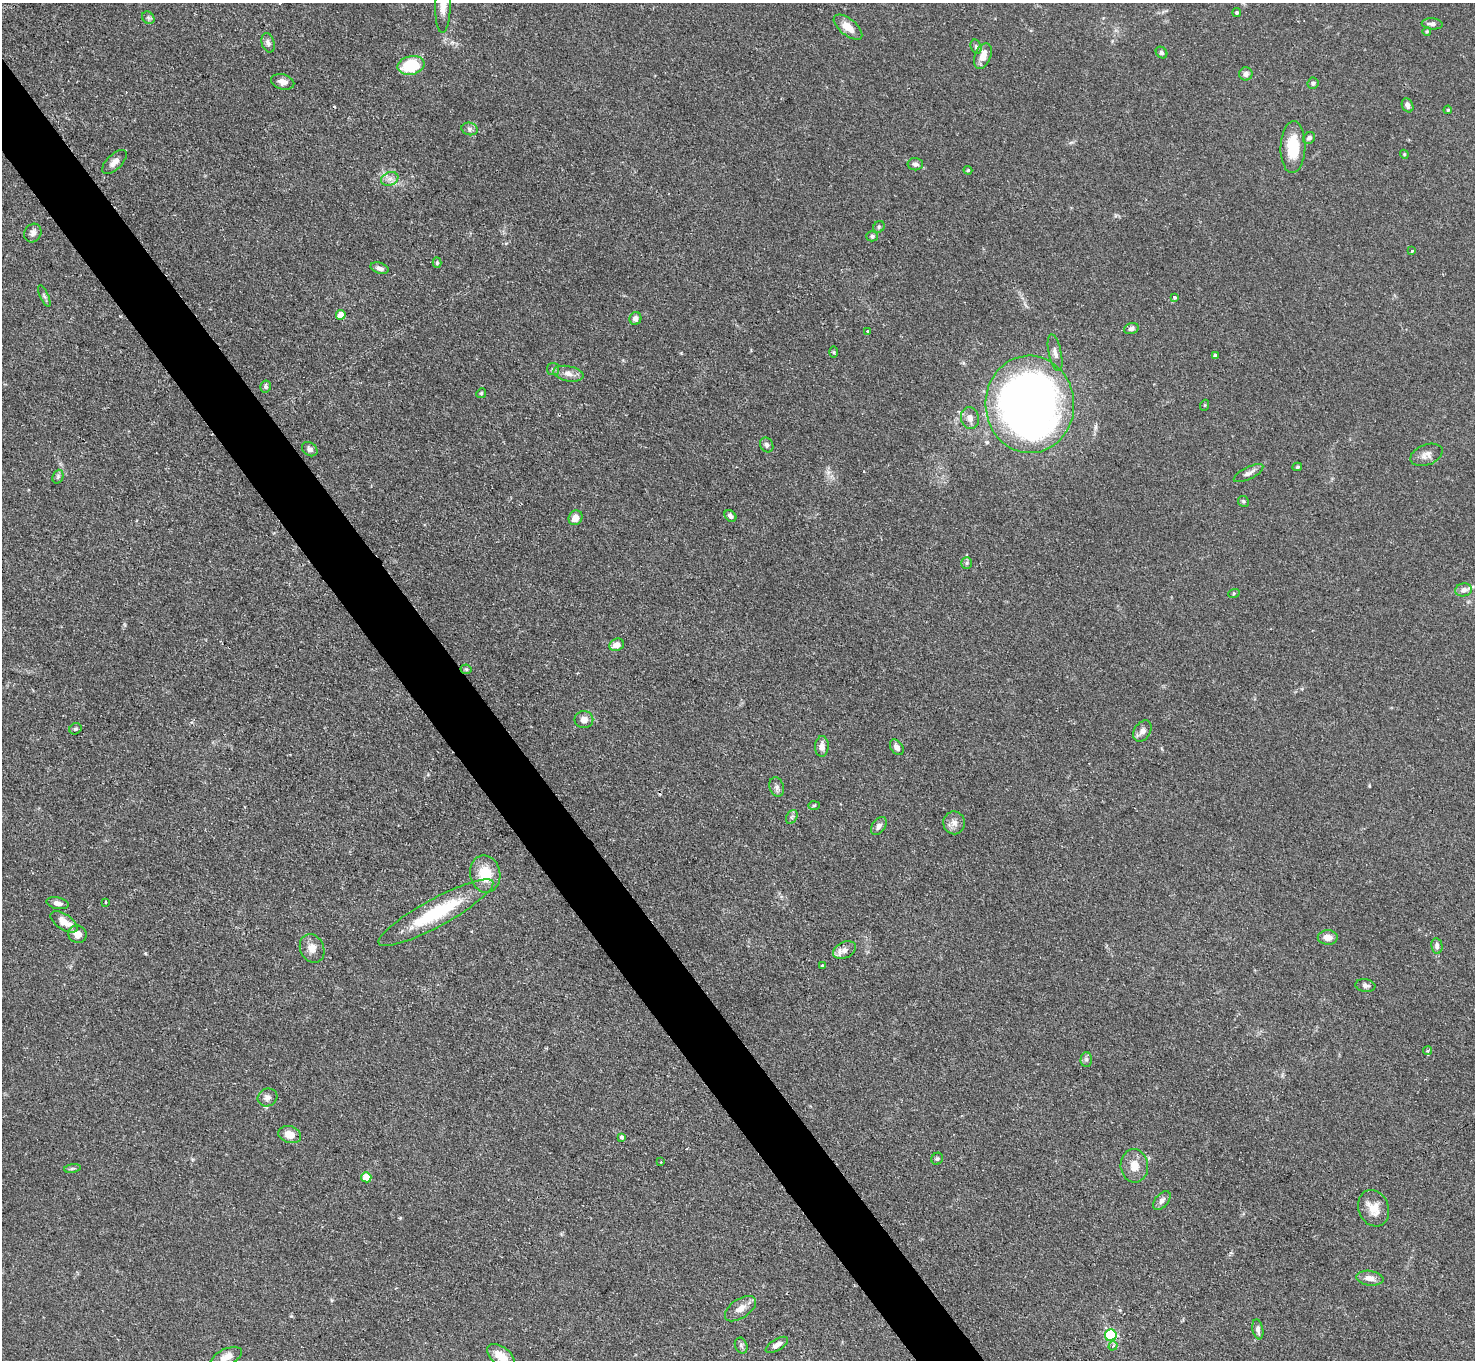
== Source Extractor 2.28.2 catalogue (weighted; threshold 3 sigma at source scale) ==
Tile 11 of 4 x 4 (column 3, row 3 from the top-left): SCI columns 2946-4418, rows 1659-3016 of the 5896 x 5890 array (HDU 1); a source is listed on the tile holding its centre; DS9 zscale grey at full resolution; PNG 1477 x 1362 px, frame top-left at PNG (2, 3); each listed source drawn as its Kron ellipse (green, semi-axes under 4 px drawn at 4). Shown black and unused: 4% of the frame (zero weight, under 2 of 3 exposures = <1% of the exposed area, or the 3 px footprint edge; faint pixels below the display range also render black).
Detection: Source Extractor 2.28.2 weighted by HDU 2 'WHT'; one run over the whole footprint, this tile lists its part. Background 0.109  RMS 0.0058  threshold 0.0261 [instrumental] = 3 sigma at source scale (4.5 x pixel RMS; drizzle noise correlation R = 1.50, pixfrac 1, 0.05/0.05 arcsec/px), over >= 5 px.
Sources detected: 104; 1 inside a brighter listed object's ellipse — not listed separately; the other 103 listed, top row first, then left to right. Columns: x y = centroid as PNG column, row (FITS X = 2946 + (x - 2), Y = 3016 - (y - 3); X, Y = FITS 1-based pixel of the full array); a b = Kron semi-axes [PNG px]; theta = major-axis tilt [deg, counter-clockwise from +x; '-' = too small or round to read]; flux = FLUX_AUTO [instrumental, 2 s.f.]
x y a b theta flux
443 4 29 8 88 7.2
1237 12 4 4 - 0.97
148 18 7 5 -45 1.2
1432 24 10 5 -4 2.4
848 27 17 8 -38 7.4
1427 31 4 4 - 0.73
268 43 10 6 -73 2.1
976 47 7 5 -73 1.3
1162 53 6 5 - 1.2
983 56 13 8 68 6.2
411 65 13 9 12 26
1246 74 6 6 - 2.1
283 82 12 7 -16 3.5
1313 83 6 5 - 1.3
1408 105 7 5 -65 2.3
1448 110 4 3 - 0.6
470 129 8 6 -14 1.6
1309 138 6 5 - 1.8
1293 147 26 12 88 18
1404 154 4 3 - 0.57
114 162 15 7 44 3.9
915 164 8 6 -1 1.9
968 170 4 4 - 0.58
390 179 9 6 20 2.7
879 227 6 5 - 0.95
33 233 9 8 - 2.4
872 236 6 5 - 1.1
1412 251 3 2 - 0.91
437 263 5 4 - 0.81
379 268 9 5 -18 2.2
44 296 11 4 -65 1.3
1175 297 3 3 - 1.8
341 315 5 5 - 9.6
635 318 6 6 - 2.6
1131 329 7 5 17 1.7
867 331 3 3 - 0.92
833 352 6 4 -90 0.65
1055 353 19 6 -77 3.3
1215 355 4 3 - 1
553 369 6 6 - 1.2
568 374 15 7 -11 4.2
266 387 6 5 - 0.98
481 393 5 4 - 0.79
1030 404 49 44 -88 480
1205 405 5 3 - 0.56
970 418 11 9 -79 3.9
767 445 8 6 -59 1.9
310 449 8 6 -36 2.1
1426 455 17 10 20 4
1297 467 5 3 - 0.73
1248 473 16 6 27 2.9
58 477 7 5 70 1.2
1243 501 6 5 - 1
730 516 6 5 - 1.9
575 518 7 6 - 4.9
967 563 6 5 - 1
1464 590 8 6 11 2.7
1234 593 6 4 19 0.61
617 645 7 6 - 4.5
466 669 5 5 - 0.82
584 720 9 8 - 4.2
75 729 6 5 - 1.1
1142 731 11 8 57 3.3
822 746 10 7 88 3.6
897 747 8 6 -55 2.7
777 787 10 7 -72 2.1
814 805 6 4 2 0.74
792 817 7 5 59 1.2
954 823 11 11 - 3.8
879 826 10 6 55 2.3
485 874 18 15 -78 16
106 902 3 3 - 0.73
57 903 11 5 -12 2.8
436 913 65 14 28 42
64 922 15 7 -33 6.8
78 934 9 8 - 6.2
1328 937 10 7 -2 4.5
1437 946 8 5 -80 2.2
312 948 15 12 -65 5.4
844 950 12 8 26 3.9
823 965 4 3 - 2.2
1365 986 10 6 -8 1.9
1428 1050 5 4 - 1
1086 1059 7 6 - 1.4
267 1097 10 8 26 2.9
290 1135 11 8 -17 6.8
622 1137 4 3 - 2.7
937 1159 6 5 - 1.2
661 1162 3 2 - 0.55
1134 1166 16 14 -84 7.8
72 1168 8 4 9 1.1
366 1177 5 5 - 14
1162 1201 11 6 49 2.4
1374 1208 19 15 -67 8.7
1370 1278 13 7 -7 4.4
740 1309 18 9 34 5
1258 1329 10 5 -79 2.2
1111 1335 6 6 - 64
777 1345 12 5 31 2.8
741 1346 8 6 -69 1.5
1113 1346 5 4 - 1.9
501 1356 16 9 -37 11
226 1357 17 8 25 5.4
Isophote crosses this tile's border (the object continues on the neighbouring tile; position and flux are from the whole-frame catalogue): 3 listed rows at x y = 443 4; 501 1356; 226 1357